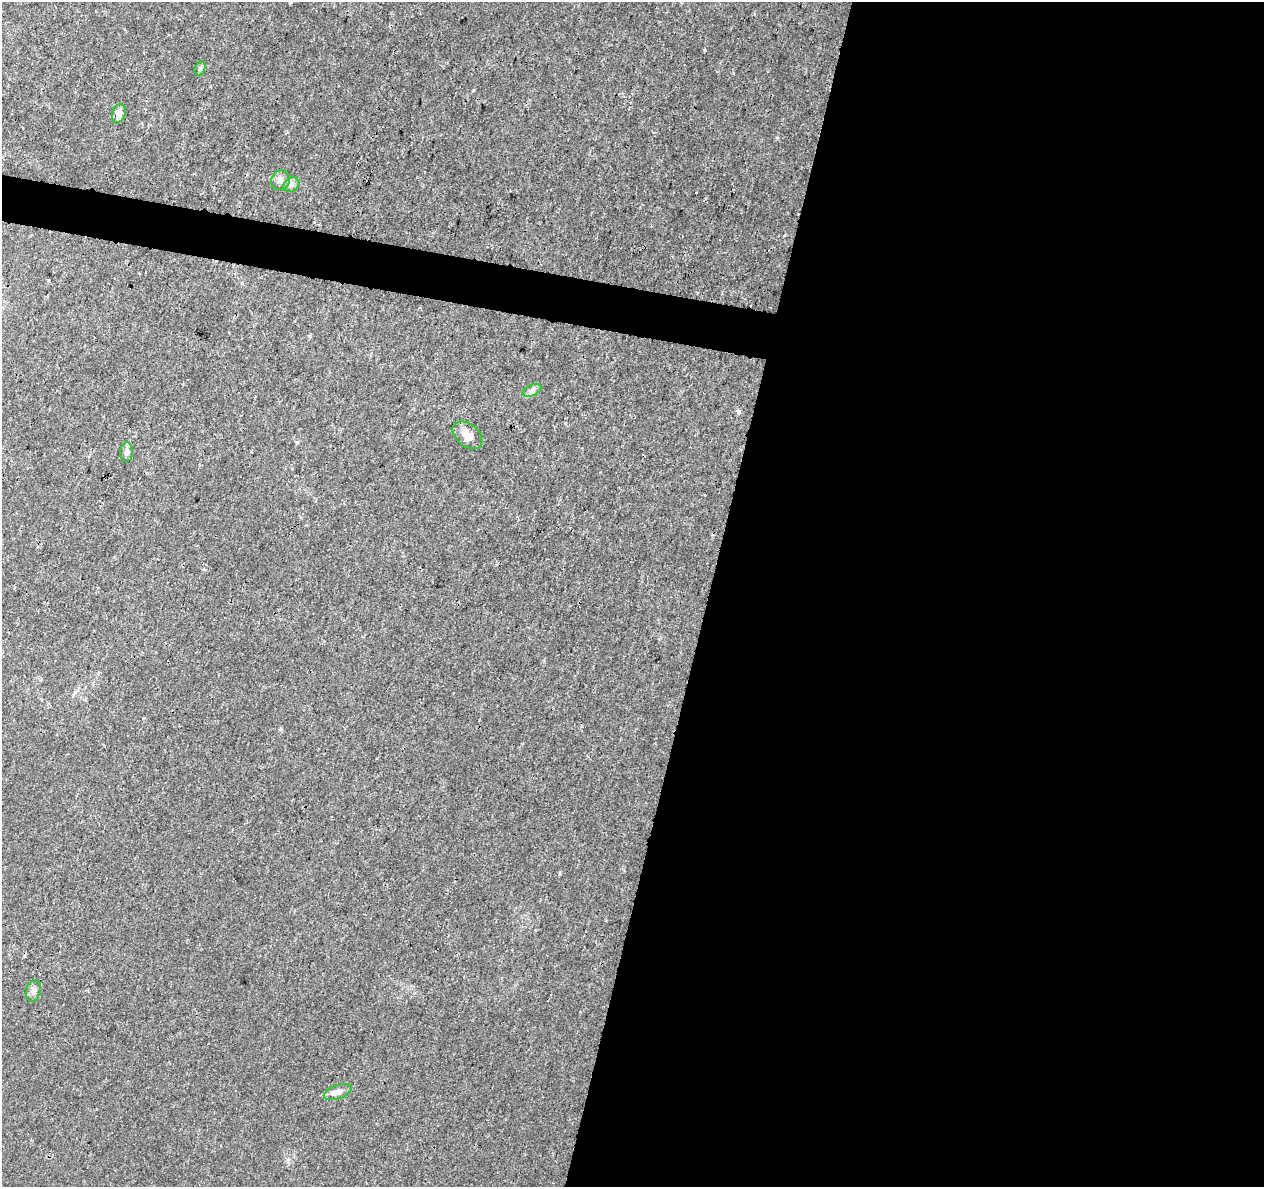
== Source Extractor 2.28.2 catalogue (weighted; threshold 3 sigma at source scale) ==
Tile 12 of 4 x 4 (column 4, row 3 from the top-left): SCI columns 3787-5048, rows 1411-2595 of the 5060 x 5251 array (HDU 1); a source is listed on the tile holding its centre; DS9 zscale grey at full resolution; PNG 1266 x 1189 px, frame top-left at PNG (2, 2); each listed source drawn as its Kron ellipse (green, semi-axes under 4 px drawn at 4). Shown black and unused: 46% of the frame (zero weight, under 3 of 4 exposures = <1% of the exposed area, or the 3 px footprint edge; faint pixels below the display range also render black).
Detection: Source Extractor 2.28.2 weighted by HDU 2 'WHT'; one run over the whole footprint, this tile lists its part. Background 0.00727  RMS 0.0015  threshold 0.00661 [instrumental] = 3 sigma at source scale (4.5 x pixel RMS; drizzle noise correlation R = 1.50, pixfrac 1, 0.0396/0.0396 arcsec/px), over >= 5 px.
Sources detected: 9; all 9 listed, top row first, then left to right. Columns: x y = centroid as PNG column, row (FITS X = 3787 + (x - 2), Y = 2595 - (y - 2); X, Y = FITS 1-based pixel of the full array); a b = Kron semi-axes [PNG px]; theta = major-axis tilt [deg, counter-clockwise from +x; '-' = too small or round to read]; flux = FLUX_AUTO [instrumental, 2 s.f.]
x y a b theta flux
200 68 7 5 71 0.33
119 113 9 6 70 1.1
280 180 10 9 - 0.69
291 184 8 7 - 0.47
532 390 10 5 22 0.48
467 435 17 11 -40 1.6
127 452 10 6 87 0.56
33 991 10 7 74 0.73
338 1092 15 7 20 0.79